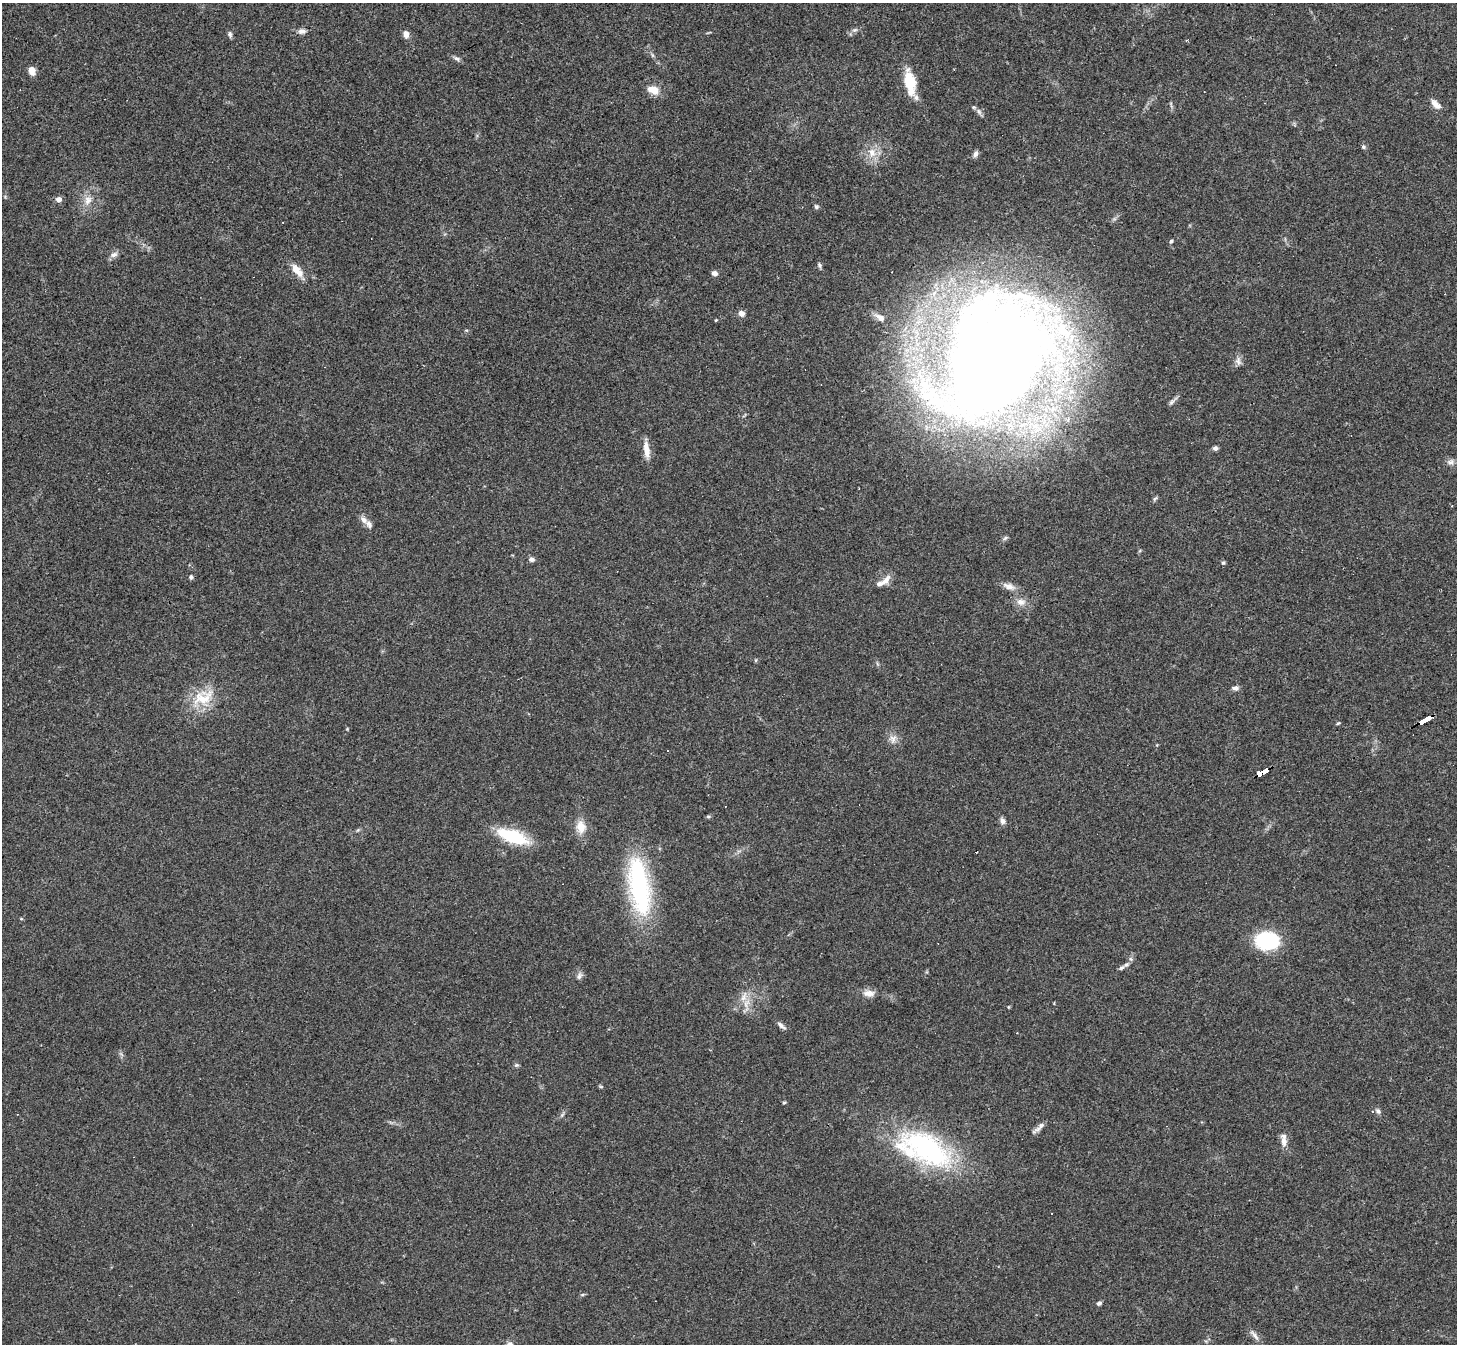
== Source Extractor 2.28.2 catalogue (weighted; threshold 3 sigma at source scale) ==
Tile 10 of 4 x 4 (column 2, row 3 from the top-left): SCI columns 1455-2909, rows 1496-2837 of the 5818 x 5810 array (HDU 1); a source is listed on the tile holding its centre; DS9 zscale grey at full resolution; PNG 1459 x 1346 px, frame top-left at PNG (2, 3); no overlay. Shown black and unused: <1% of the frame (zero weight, under 3 of 4 exposures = <1% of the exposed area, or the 3 px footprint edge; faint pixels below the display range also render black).
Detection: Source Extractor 2.28.2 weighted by HDU 2 'WHT'; one run over the whole footprint, this tile lists its part. Background 0.0538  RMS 0.0051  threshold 0.0228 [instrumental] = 3 sigma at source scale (4.5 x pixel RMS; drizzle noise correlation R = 1.50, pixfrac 1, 0.05/0.05 arcsec/px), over >= 5 px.
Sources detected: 80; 3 cosmic-ray / hot-pixel residue — not listed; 7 inside a brighter listed object's ellipse — not listed separately; the other 70 listed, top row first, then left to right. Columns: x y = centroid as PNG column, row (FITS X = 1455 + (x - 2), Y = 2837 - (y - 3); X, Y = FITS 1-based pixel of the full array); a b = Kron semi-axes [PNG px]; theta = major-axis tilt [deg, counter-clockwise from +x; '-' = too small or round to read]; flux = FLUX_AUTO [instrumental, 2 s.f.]
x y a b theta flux
855 30 8 6 19 1.3
302 31 10 7 -2 2.2
230 34 8 5 -84 1.3
406 34 9 6 -82 2.7
1186 40 3 3 - 0.44
652 55 7 4 -71 0.79
457 59 10 5 -28 1.4
32 71 9 8 - 3.4
909 81 26 13 -78 14
653 90 15 9 -18 6
1435 104 15 7 -45 3.3
979 112 10 5 -63 1.6
1363 147 6 5 - 0.86
872 153 13 11 -87 5.8
975 154 8 6 69 1.7
58 199 5 5 - 3.2
88 200 14 10 67 4.8
816 207 6 5 - 0.95
1171 241 5 4 - 0.8
114 255 10 7 23 2.2
819 265 7 5 -65 1
297 271 19 8 -49 6.1
714 273 6 6 - 1.9
741 314 8 7 - 2.3
880 318 14 8 -31 3.4
716 320 4 3 - 0.42
466 330 6 3 -17 0.54
993 361 103 67 54 970
1238 361 12 7 -85 2.2
1172 402 10 6 45 1.5
1215 448 7 5 3 1.3
646 450 23 7 -82 5.3
1451 462 11 7 15 2.1
1155 499 8 4 56 0.85
364 520 14 7 -49 2.8
1005 538 8 5 28 1
532 559 8 6 -4 1.5
1223 563 6 5 - 0.8
191 577 6 5 - 0.92
886 580 16 8 52 3.5
1009 586 18 8 -21 3.8
1021 602 13 10 -8 3.8
756 660 6 3 71 0.49
1235 688 8 6 1 1.9
203 698 33 20 24 16
1426 720 12 3 29 200
1338 723 6 3 43 0.58
893 739 12 9 80 3.3
1263 772 12 4 29 140
708 816 6 4 0 0.7
1002 821 9 6 -69 1.8
581 827 17 12 -85 6.3
513 836 37 14 -20 23
976 852 3 2 - 1.2
639 886 72 23 -81 67
1267 941 15 11 -1 56
1126 965 7 6 - 1.4
579 976 9 6 63 1.7
869 993 15 9 -4 3.9
744 997 16 7 67 4.2
1008 1007 5 3 - 0.44
781 1025 13 5 -41 1.9
516 1065 6 5 - 0.83
784 1102 4 3 - 0.75
1378 1111 8 6 -69 1.3
1039 1127 17 6 46 2.4
1284 1142 13 7 -87 3.3
925 1149 72 35 -24 86
1099 1303 6 5 - 1.2
1254 1335 19 4 -48 2.2
Overlapping masked pixels (flux is a lower limit): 2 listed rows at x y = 1426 720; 1263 772